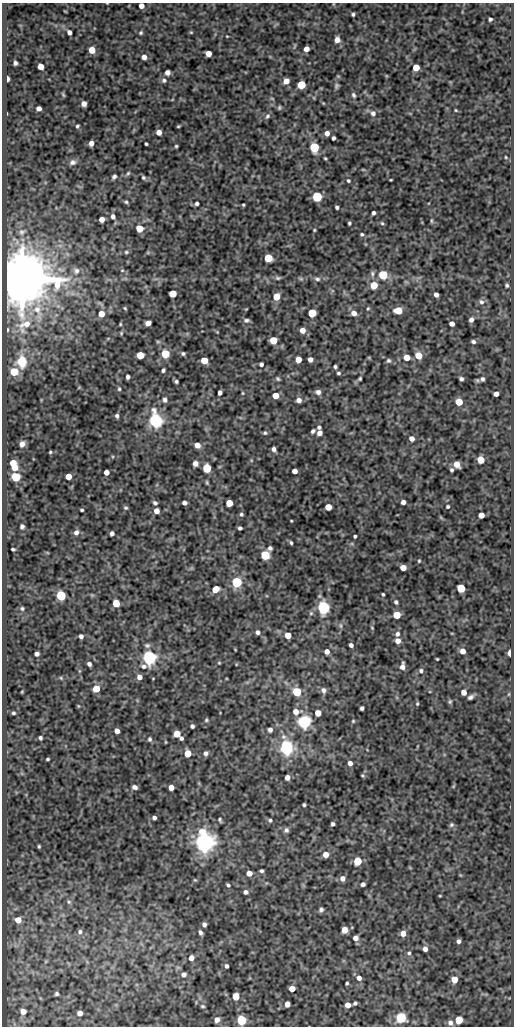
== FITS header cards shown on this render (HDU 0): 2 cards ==
NAXIS1  =                  512
NAXIS2  =                 1024

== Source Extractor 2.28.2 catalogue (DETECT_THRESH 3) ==
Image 512 x 1024 px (HDU 0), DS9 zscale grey, 1 PNG px = 1 image px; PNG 516 x 1028 px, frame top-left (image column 1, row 1024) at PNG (2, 3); no overlay
Background 71.1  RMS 0.49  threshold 1.46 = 3 sigma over >= 5 px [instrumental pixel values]
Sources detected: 293; all 293 listed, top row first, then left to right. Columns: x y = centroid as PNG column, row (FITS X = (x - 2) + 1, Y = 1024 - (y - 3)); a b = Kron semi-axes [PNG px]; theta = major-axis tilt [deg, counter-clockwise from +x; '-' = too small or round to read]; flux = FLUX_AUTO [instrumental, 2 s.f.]
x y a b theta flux
141 6 4 4 - 220
353 14 4 3 - 53
490 19 4 3 - 60
69 32 5 4 - 130
191 32 4 4 - 31
141 33 5 5 - 46
337 40 6 5 - 220
306 49 5 4 - 230
92 50 5 5 - 530
208 53 5 5 - 330
144 57 5 4 - 190
15 63 4 4 - 81
40 66 5 4 - 440
416 67 5 5 - 580
167 72 4 4 - 190
7 79 5 3 - 290
164 80 7 6 - 85
286 81 5 5 - 310
301 85 5 5 - 1600
336 86 7 5 80 61
63 94 6 3 -63 40
353 95 7 5 -65 71
323 103 5 3 - 24
84 104 5 4 - 190
39 108 4 4 - 150
279 108 6 4 76 47
456 110 4 3 - 31
373 113 7 7 - 110
267 116 7 6 - 80
77 126 3 3 - 49
178 126 3 2 - 34
159 132 5 4 - 220
327 133 5 5 - 170
333 138 4 3 - 74
91 143 5 4 - 190
146 144 3 3 - 43
176 146 3 3 - 41
314 147 5 5 - 2800
506 157 5 4 - 33
325 158 4 3 - 36
72 162 8 7 - 130
363 169 5 3 - 28
128 173 7 4 54 53
114 177 5 4 - 77
143 177 6 5 - 59
348 180 5 4 - 48
391 180 3 2 - 28
317 197 5 5 - 3500
126 202 5 4 - 51
197 203 4 4 - 75
243 205 3 2 - 36
337 207 4 3 - 68
373 213 4 3 - 79
113 216 6 5 - 120
102 219 5 4 - 270
431 221 7 3 -90 44
349 223 4 3 - 49
382 223 5 4 - 45
139 229 5 5 - 960
314 230 4 3 - 33
22 232 8 5 11 66
362 234 5 4 - 48
126 252 6 5 - 51
148 252 6 4 19 43
268 258 5 5 - 1200
122 270 5 3 - 30
76 271 9 9 - 150
372 274 9 5 -84 78
383 275 5 5 - 2300
278 278 8 5 0 63
22 279 13 12 - 190000
301 279 7 4 -18 54
317 279 9 5 -8 97
374 285 5 5 - 690
507 285 4 4 - 53
173 293 5 5 - 830
436 295 4 4 - 130
276 297 5 5 - 690
481 302 7 7 - 110
125 308 4 3 - 36
368 308 4 4 - 34
246 309 3 3 - 24
38 310 25 11 -76 560
398 311 5 5 - 960
312 313 5 5 - 1800
354 313 6 5 - 200
101 314 5 5 - 510
246 320 7 5 -1 77
471 320 5 4 - 120
148 323 5 4 - 240
26 324 17 9 20 490
120 324 4 3 - 34
452 324 4 4 - 150
7 330 4 2 - 30
302 330 5 5 - 250
217 332 4 4 - 25
121 333 5 5 - 41
273 340 5 5 - 910
158 342 6 4 -1 43
473 342 5 4 - 73
165 354 5 5 - 1300
183 354 4 4 - 59
140 355 5 5 - 850
418 356 6 5 - 530
407 357 5 5 - 430
298 359 5 5 - 450
310 359 4 4 - 160
204 360 5 5 - 590
388 361 6 6 - 69
22 362 8 7 - 1000
261 364 5 5 - 75
335 367 4 3 - 54
163 370 4 3 - 67
14 372 5 5 - 1400
338 373 5 4 - 50
128 377 4 4 - 86
278 379 5 5 - 49
360 379 4 3 - 43
461 379 4 4 - 81
482 379 5 5 - 84
176 381 3 3 - 56
119 389 5 4 - 48
318 392 6 5 - 130
220 393 5 4 - 100
243 393 5 3 - 34
496 394 4 4 - 170
275 395 5 4 - 530
165 400 6 5 - 110
299 400 5 5 - 150
459 402 5 5 - 610
117 416 4 3 - 75
155 420 6 5 - 13000
319 427 5 4 - 70
313 431 4 3 - 74
265 433 5 5 - 52
319 433 5 4 - 200
412 438 5 4 - 180
22 444 6 5 - 180
197 445 5 5 - 270
274 449 4 4 - 110
50 452 3 3 - 37
480 460 5 5 - 750
13 463 5 5 - 570
195 463 5 5 - 190
457 464 6 5 - 380
15 467 5 4 - 490
207 468 5 5 - 1900
451 470 4 3 - 57
295 471 4 4 - 210
106 472 4 4 - 240
68 476 5 5 - 450
16 477 5 5 - 2700
207 482 6 4 -71 41
403 502 4 4 - 140
155 503 5 3 - 66
184 503 4 4 - 120
229 503 5 5 - 670
448 506 4 3 - 49
328 507 5 5 - 520
126 508 5 4 - 54
82 510 3 3 - 44
156 511 5 5 - 240
241 514 5 4 - 53
481 515 5 5 - 280
291 521 3 2 - 26
22 526 4 4 - 81
240 528 4 4 - 75
76 532 6 5 - 130
112 533 4 4 - 99
355 536 3 3 - 56
291 543 4 3 - 48
270 548 5 4 - 87
13 549 4 3 - 51
265 555 5 5 - 2200
419 561 4 3 - 35
403 567 5 4 - 330
236 582 5 5 - 4000
461 588 5 5 - 1500
216 589 6 5 - 430
383 594 3 3 - 41
61 595 5 5 - 3300
396 602 5 4 - 71
116 603 5 5 - 800
22 608 5 5 - 56
323 608 5 5 - 9300
397 615 5 5 - 950
341 626 8 4 -89 62
372 628 4 3 - 30
258 632 5 4 - 110
397 634 7 6 - 110
288 635 5 5 - 550
81 636 4 4 - 110
398 641 5 5 - 210
147 645 8 6 -1 82
351 645 4 4 - 100
327 651 5 5 - 170
463 651 5 5 - 230
510 653 5 3 - 260
37 654 4 4 - 120
149 657 6 5 - 12000
437 659 3 2 - 30
219 663 4 4 - 30
89 664 4 4 - 90
144 666 7 5 -15 87
402 666 7 4 82 180
421 671 5 5 - 71
139 677 5 5 - 190
61 678 5 4 - 37
96 689 5 5 - 840
323 690 8 6 -71 120
22 692 3 3 - 27
297 692 5 5 - 1900
464 692 5 4 - 240
509 694 6 3 71 32
470 697 6 4 34 88
450 702 6 4 69 47
417 704 5 4 - 36
78 706 5 3 - 27
362 708 4 4 - 79
296 712 8 6 4 300
13 713 4 3 - 51
318 713 5 5 - 420
206 720 5 4 - 45
353 721 4 4 - 36
304 722 5 5 - 9200
192 726 4 4 - 75
270 730 5 5 - 110
117 731 4 4 - 200
177 734 5 5 - 640
40 738 4 3 - 66
181 738 4 4 - 80
150 739 6 5 - 64
165 742 4 3 - 26
286 748 6 5 - 13000
188 753 5 5 - 630
206 753 5 5 - 99
48 759 3 3 - 44
350 763 5 5 - 140
362 775 4 4 - 41
287 777 5 4 - 200
135 787 5 4 - 110
171 787 4 4 - 270
304 805 4 3 - 49
154 818 4 4 - 93
220 820 4 3 - 52
270 820 6 5 - 63
333 824 4 4 - 77
451 825 6 5 - 63
286 830 6 6 - 94
204 842 7 6 - 33000
39 846 3 3 - 39
326 854 5 5 - 280
357 861 5 5 - 1500
261 871 4 3 - 62
249 873 5 4 - 300
342 878 6 5 - 140
195 880 5 4 - 37
363 884 4 4 - 100
228 885 4 3 - 58
246 892 5 5 - 100
440 896 4 3 - 28
69 902 6 5 - 58
321 910 5 4 - 82
18 920 5 5 - 330
204 924 5 4 - 95
344 930 5 5 - 390
80 932 6 5 - 75
200 932 5 4 - 95
403 933 5 5 - 240
355 938 5 5 - 150
458 941 4 4 - 92
425 949 4 4 - 150
409 953 5 5 - 61
191 958 5 5 - 240
226 966 4 3 - 81
184 974 5 5 - 130
359 978 6 5 - 150
454 979 5 5 - 490
347 983 3 3 - 48
292 989 5 4 - 370
57 994 3 3 - 58
236 996 5 5 - 810
355 1003 4 3 - 64
287 1004 5 4 - 220
347 1005 5 4 - 270
202 1006 5 3 - 45
23 1011 5 5 - 220
80 1013 5 4 - 230
401 1018 5 5 - 3800
217 1020 5 4 - 190
241 1020 5 5 - 3200
459 1020 5 5 - 960
450 1023 6 5 - 120
At the frame edge (FLAGS 8, measured only in part): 1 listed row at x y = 141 6